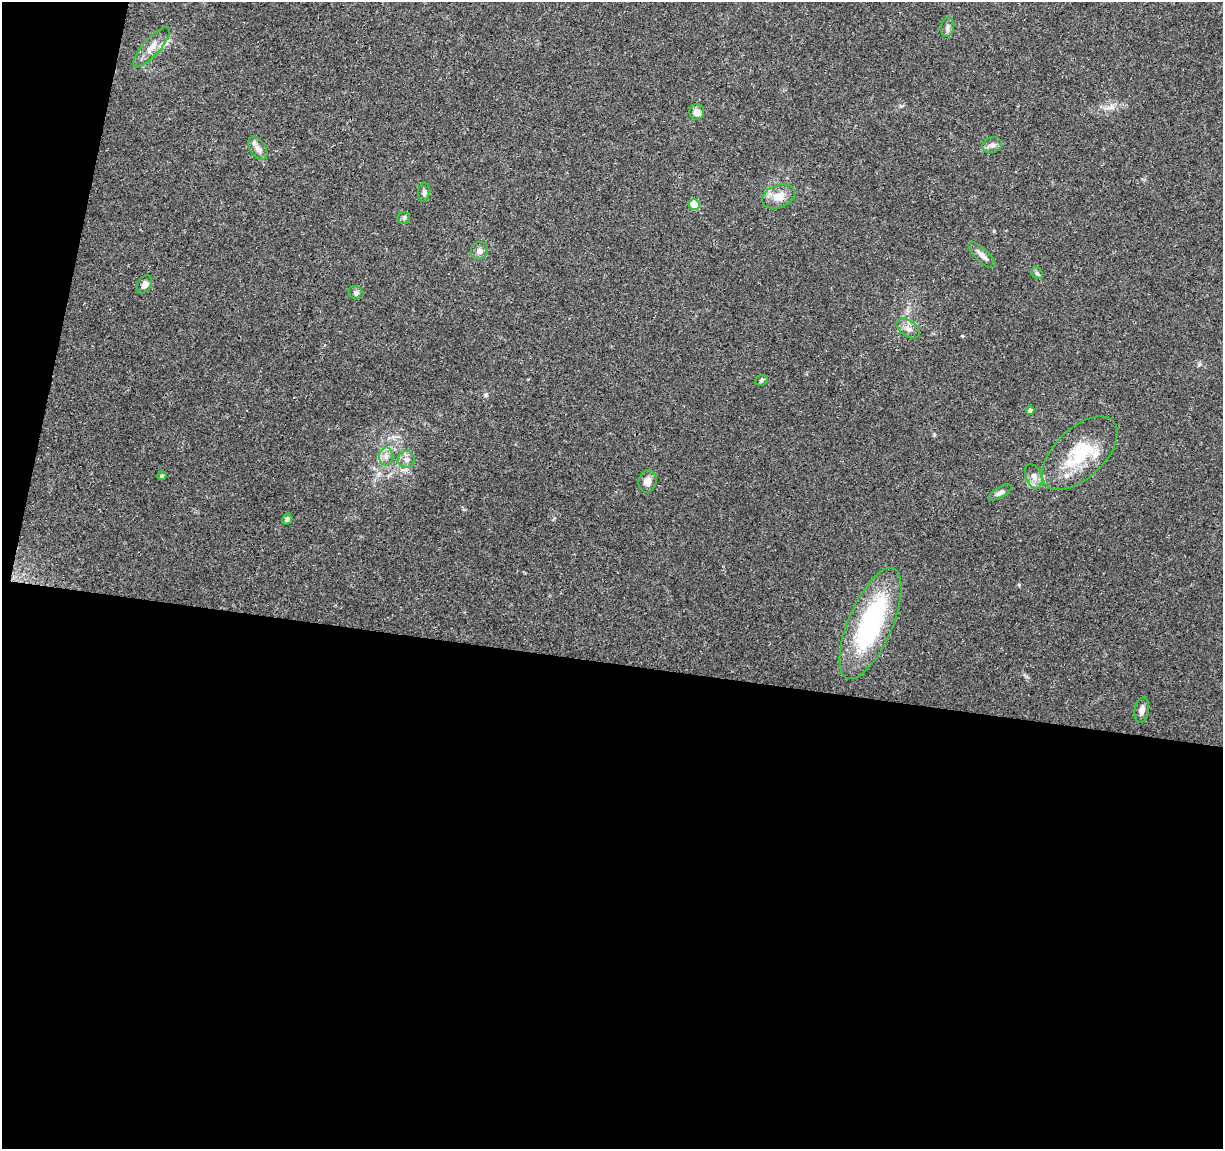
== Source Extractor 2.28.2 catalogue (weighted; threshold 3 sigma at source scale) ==
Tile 13 of 4 x 4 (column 1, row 4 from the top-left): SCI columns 5-1225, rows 231-1377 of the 4906 x 5106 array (HDU 1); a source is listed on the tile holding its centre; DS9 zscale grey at full resolution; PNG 1225 x 1151 px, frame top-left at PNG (2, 2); each listed source drawn as its Kron ellipse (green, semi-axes under 4 px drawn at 4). Shown black and unused: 45% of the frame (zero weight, under 3 of 4 exposures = <1% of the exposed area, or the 3 px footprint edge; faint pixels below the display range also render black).
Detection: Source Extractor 2.28.2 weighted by HDU 2 'WHT'; one run over the whole footprint, this tile lists its part. Background 0.0368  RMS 0.0035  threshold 0.0156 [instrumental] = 3 sigma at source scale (4.5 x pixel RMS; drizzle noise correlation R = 1.50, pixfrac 1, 0.0396/0.0396 arcsec/px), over >= 5 px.
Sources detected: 27; all 27 listed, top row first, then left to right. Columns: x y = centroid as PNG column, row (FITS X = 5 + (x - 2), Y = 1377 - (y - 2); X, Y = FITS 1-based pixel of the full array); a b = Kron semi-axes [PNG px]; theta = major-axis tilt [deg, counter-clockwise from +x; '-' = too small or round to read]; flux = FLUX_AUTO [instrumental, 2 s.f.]
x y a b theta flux
947 27 10 6 77 1.2
152 47 26 8 48 3.7
697 112 8 7 - 2.2
992 145 10 7 14 1.4
258 148 13 7 -56 2
424 192 9 6 85 1.1
778 197 17 11 20 4.7
694 204 5 5 - 11
404 218 6 6 - 0.71
479 251 9 8 - 1.4
982 255 17 6 -43 2
1037 273 6 5 - 0.73
144 284 10 6 58 1.8
356 293 7 6 - 0.77
908 328 13 8 -35 2
761 380 6 5 - 0.61
1030 410 4 4 - 1.1
1080 453 46 25 44 19
386 457 9 7 88 1.7
406 460 8 8 - 1.7
162 476 4 4 - 0.76
1034 476 13 8 -69 2.2
647 481 11 9 77 2.6
1000 493 13 5 32 1.2
287 519 6 5 - 0.8
871 624 60 22 67 51
1142 710 13 7 80 1.7